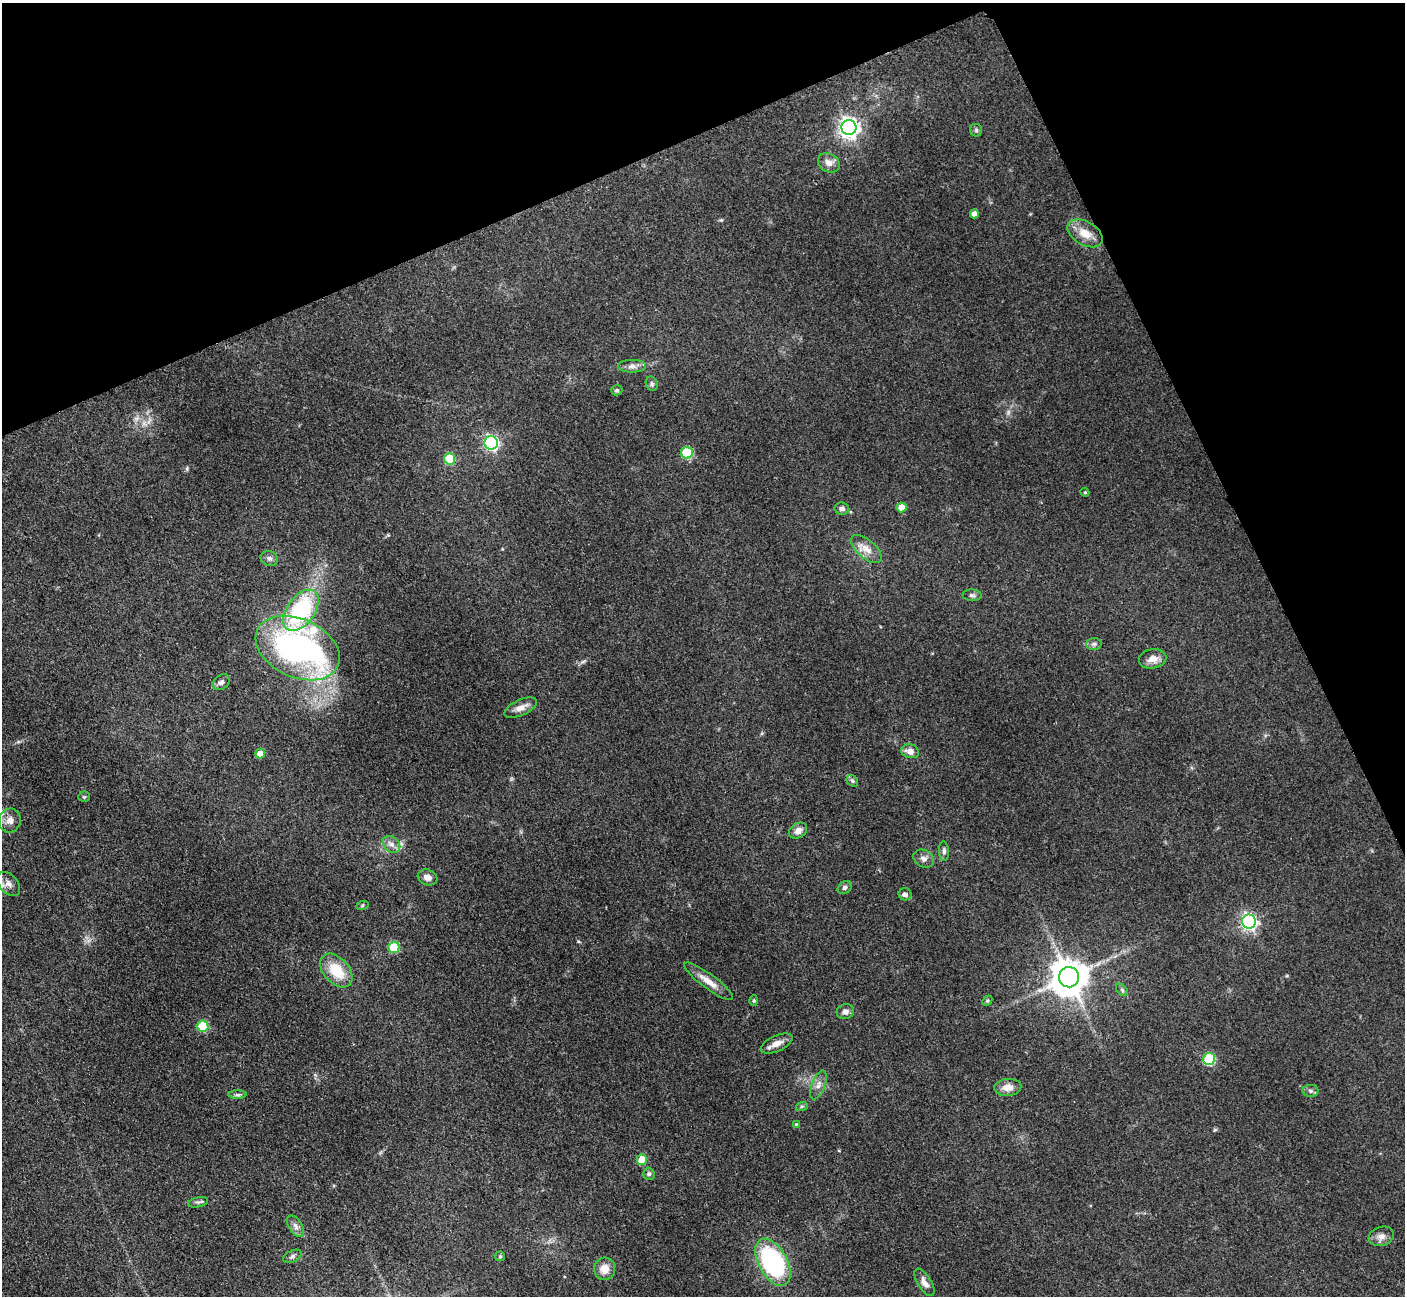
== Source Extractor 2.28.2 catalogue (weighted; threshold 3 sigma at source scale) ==
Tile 3 of 4 x 4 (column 3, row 1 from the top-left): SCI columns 2825-4227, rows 4180-5473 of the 5648 x 5638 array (HDU 1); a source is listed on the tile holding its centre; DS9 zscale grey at full resolution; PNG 1407 x 1298 px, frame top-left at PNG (2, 3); each listed source drawn as its Kron ellipse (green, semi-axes under 4 px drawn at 4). Shown black and unused: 22% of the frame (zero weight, under 3 of 4 exposures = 2% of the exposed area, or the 3 px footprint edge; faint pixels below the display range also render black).
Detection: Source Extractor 2.28.2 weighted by HDU 2 'WHT'; one run over the whole footprint, this tile lists its part. Background 0.093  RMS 0.0063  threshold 0.0282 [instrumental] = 3 sigma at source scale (4.5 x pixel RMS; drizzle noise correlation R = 1.50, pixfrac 1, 0.05/0.05 arcsec/px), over >= 5 px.
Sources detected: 65; all 65 listed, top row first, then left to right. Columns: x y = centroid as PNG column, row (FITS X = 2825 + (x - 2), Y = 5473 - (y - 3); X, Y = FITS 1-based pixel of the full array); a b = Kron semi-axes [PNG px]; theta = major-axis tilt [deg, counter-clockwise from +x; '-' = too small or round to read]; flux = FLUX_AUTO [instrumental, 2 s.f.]
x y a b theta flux
849 127 7 7 - 370
976 130 6 6 - 1.2
829 163 11 9 -30 4.5
974 214 4 4 - 3.5
1085 233 19 11 -30 9.4
632 366 14 6 0 3.4
652 384 7 6 - 1.5
617 390 5 5 - 1.1
491 443 7 6 - 140
687 453 6 5 - 41
450 459 5 5 - 24
1085 492 4 4 - 0.75
901 507 5 5 - 7.2
842 509 7 6 - 2.2
866 549 19 9 -41 6.5
269 558 9 7 -22 2.1
972 595 9 5 -1 1.7
301 610 23 14 53 72
1094 644 7 6 - 1.6
298 648 44 29 -24 200
1153 659 14 9 12 5.5
221 682 9 7 35 2.5
521 708 17 7 24 5
910 751 9 7 -14 4.9
260 754 5 5 - 5.8
852 781 6 5 - 1.2
84 797 5 5 - 0.87
10 821 12 11 - 4.9
798 831 10 7 31 3.9
392 844 10 7 -44 3.4
944 851 10 5 -86 1.9
924 859 11 8 -30 3.4
427 877 10 7 -19 3.9
9 884 14 9 -49 4.8
845 887 8 6 33 1.7
905 894 6 6 - 2.2
362 906 6 4 20 0.86
1249 922 7 7 - 190
394 947 5 5 - 33
336 971 19 12 -48 19
1069 977 10 10 - 1600
709 981 30 7 -37 7.7
1122 990 7 4 -46 1.3
754 1001 5 4 - 0.75
987 1001 6 4 45 0.89
845 1012 9 7 12 2.7
203 1026 5 5 - 33
777 1044 17 7 24 5.2
1209 1059 6 6 - 47
818 1085 15 6 69 3.6
1008 1087 13 8 5 6
1310 1091 8 6 -3 1.8
237 1095 9 4 0 1.5
802 1106 6 4 18 1
796 1124 4 3 - 0.61
642 1160 5 5 - 12
649 1174 6 5 - 1.3
198 1202 10 5 12 1.5
296 1226 12 6 -58 3
1381 1236 13 9 18 4.1
292 1256 9 5 26 1.8
500 1256 5 4 - 0.76
773 1262 26 14 -61 94
605 1269 11 10 - 7.3
924 1282 15 6 -58 4.3
Isophote crosses this tile's border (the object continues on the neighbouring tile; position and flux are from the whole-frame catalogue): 1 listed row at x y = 9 884